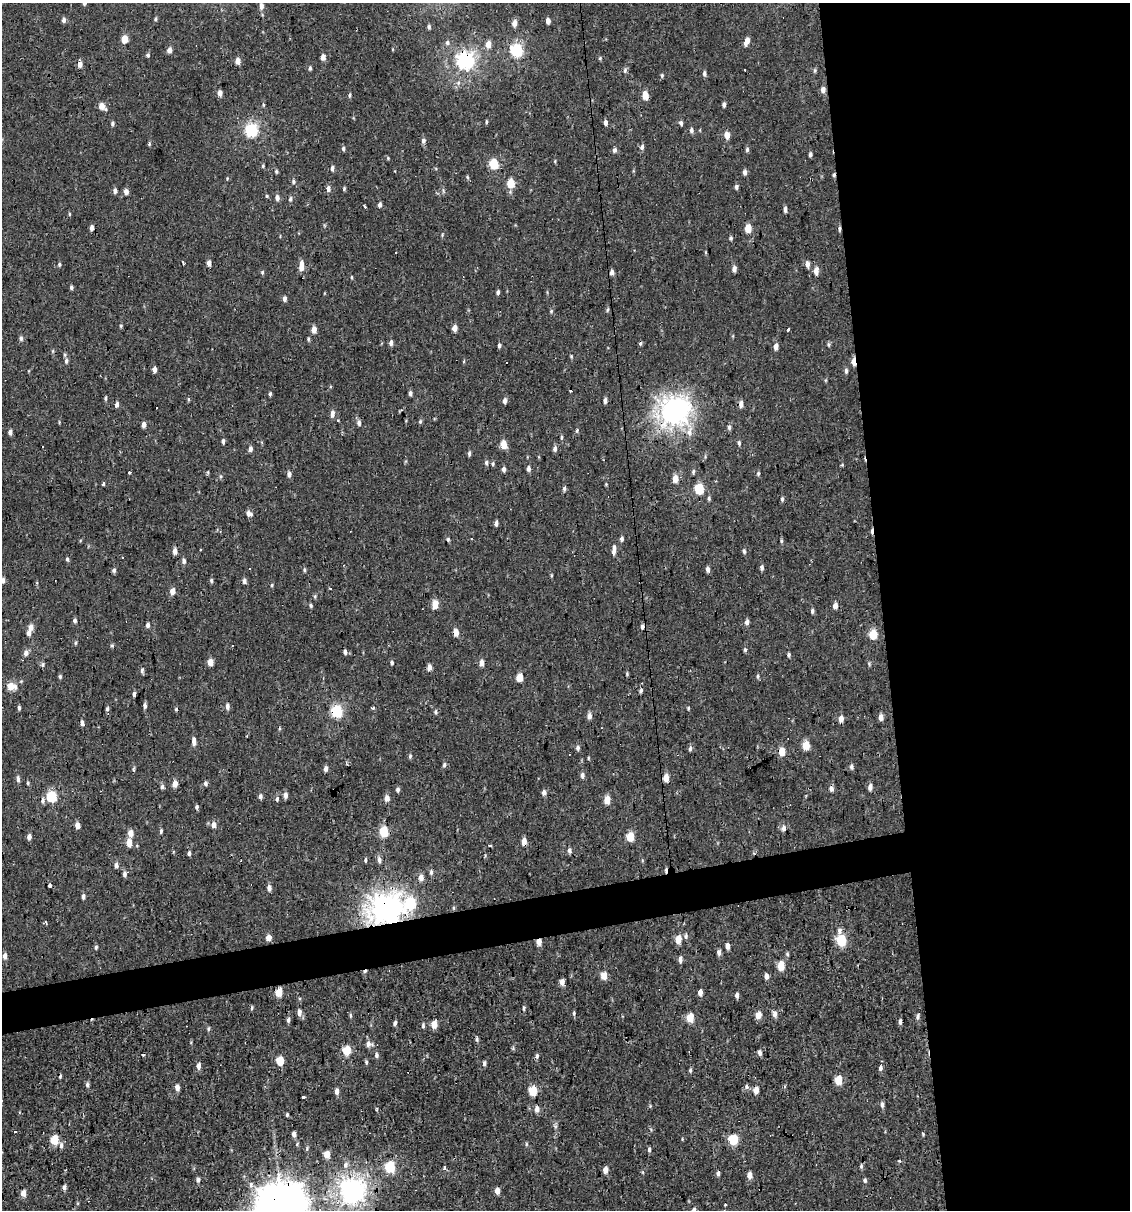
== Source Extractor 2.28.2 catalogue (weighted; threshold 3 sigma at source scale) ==
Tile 8 of 4 x 4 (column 4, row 2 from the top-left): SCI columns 3405-4532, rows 2415-3622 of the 4599 x 4829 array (HDU 1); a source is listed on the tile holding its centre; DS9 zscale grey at full resolution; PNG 1132 x 1212 px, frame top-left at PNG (2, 3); no overlay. Shown black and unused: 25% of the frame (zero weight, under 2 of 3 exposures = <1% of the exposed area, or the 3 px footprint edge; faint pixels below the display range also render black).
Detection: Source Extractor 2.28.2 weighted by HDU 2 'WHT'; one run over the whole footprint, this tile lists its part. Background -2.67e-04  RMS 0.0035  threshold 0.0156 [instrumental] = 3 sigma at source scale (4.5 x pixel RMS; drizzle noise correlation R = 1.50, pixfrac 1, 0.0396/0.0396 arcsec/px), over >= 5 px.
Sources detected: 352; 17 cosmic-ray / hot-pixel residue — not listed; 2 inside a brighter listed object's ellipse — not listed separately; the other 333 listed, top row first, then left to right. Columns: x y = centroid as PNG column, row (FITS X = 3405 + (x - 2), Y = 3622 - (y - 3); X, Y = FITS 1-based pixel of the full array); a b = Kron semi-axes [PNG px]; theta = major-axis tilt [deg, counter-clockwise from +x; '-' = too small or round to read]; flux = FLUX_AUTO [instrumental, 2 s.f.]
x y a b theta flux
84 3 5 4 - 0.99
261 6 8 5 -88 1.4
156 19 5 4 - 0.56
64 20 6 5 - 1.1
548 21 5 4 - 1.3
514 23 7 5 77 1.8
429 27 5 4 - 0.73
124 39 5 4 - 5.7
746 41 8 4 64 3.1
447 43 6 6 - 0.91
488 44 6 5 - 3
169 50 5 4 - 1.8
516 50 6 6 - 43
148 55 5 5 - 0.59
323 57 5 4 - 2
238 61 6 5 - 2.5
465 61 7 7 - 98
80 64 6 4 90 2.4
310 68 6 4 82 0.61
625 70 7 5 76 0.71
745 70 3 3 - 0.54
704 73 6 4 -89 0.84
662 75 5 5 - 0.43
823 90 6 5 - 1.5
220 93 5 4 - 2
350 95 6 4 84 0.52
645 95 6 4 -87 5.3
724 104 5 4 - 0.82
263 105 5 3 - 0.36
102 106 7 5 -50 3.4
486 122 6 3 -83 0.4
605 122 5 4 - 1.1
112 123 5 4 - 0.69
681 123 6 5 - 0.76
251 130 6 5 - 49
691 130 6 4 -81 0.88
727 135 6 5 - 2.8
423 141 7 6 - 0.9
149 144 5 4 - 0.46
642 147 7 5 81 0.89
343 148 5 5 - 0.69
747 149 6 5 - 0.64
614 150 6 5 - 0.86
810 154 5 3 - 0.76
388 158 5 3 - 0.35
493 164 6 5 - 14
263 166 5 4 - 0.37
332 168 6 4 89 0.93
276 171 5 4 - 0.49
745 172 6 5 - 1.1
467 177 5 3 - 0.38
293 181 6 5 - 0.68
510 183 6 5 - 9.1
736 187 5 4 - 0.75
328 189 6 5 - 1.3
344 189 5 3 - 0.43
115 191 6 5 - 1
126 192 5 5 - 1.7
267 196 4 4 - 0.35
277 198 6 5 - 1.4
290 199 6 5 - 0.72
380 205 5 4 - 0.94
365 206 3 3 - 2
785 209 6 4 -86 1
69 214 5 3 - 0.34
91 228 5 4 - 1.5
748 228 6 5 - 5.5
839 229 6 4 87 0.58
731 238 5 4 - 0.56
183 263 4 2 - 0.94
209 263 5 4 - 1.7
59 264 6 3 -90 0.56
807 264 7 5 -74 1.7
301 266 10 5 85 3.1
734 269 6 5 - 1.4
816 271 8 5 87 2.1
262 272 5 4 - 0.49
612 272 5 4 - 1.3
351 277 5 3 - 0.29
71 287 5 4 - 0.68
498 292 5 4 - 0.7
284 298 6 4 89 1
607 310 6 3 70 0.43
551 311 5 4 - 0.4
121 326 5 4 - 0.4
455 328 5 4 - 2.4
788 329 3 3 - 0.56
314 330 5 4 - 2.9
21 338 6 5 - 0.77
391 343 6 5 - 1.1
828 344 6 4 84 0.53
499 345 5 4 - 0.62
776 346 6 5 - 1.9
571 356 5 4 - 0.35
66 361 7 5 -88 0.86
464 361 5 3 - 0.29
853 361 7 4 -90 4
154 369 5 4 - 1.6
846 371 6 4 85 0.83
410 393 5 4 - 0.84
270 394 5 3 - 0.52
105 398 6 4 -86 0.48
605 400 5 4 - 1
505 401 7 5 82 1.1
117 404 5 3 - 1.2
741 404 6 5 - 1.8
674 411 10 9 - 270
332 414 6 5 - 1.8
420 421 6 4 70 0.49
359 423 7 5 -88 1
143 424 5 4 - 1.8
729 427 7 5 -89 0.73
577 431 7 3 81 0.47
10 432 5 4 - 1.2
689 432 14 8 74 3
561 437 6 3 82 0.46
223 441 5 4 - 0.83
739 443 6 4 -83 0.68
503 444 6 5 - 5.1
555 448 7 5 88 1.1
250 449 6 4 84 1.1
469 454 6 4 87 0.69
486 463 6 4 80 0.65
493 464 6 5 - 0.57
528 468 6 4 90 1
504 469 6 4 -87 0.93
693 471 6 4 85 0.57
129 472 3 3 - 1.5
289 474 7 5 87 1.1
758 474 6 4 76 0.52
675 479 6 5 - 3.3
103 484 4 3 - 6.2
564 488 6 4 88 0.68
699 489 6 5 - 19
709 498 7 4 84 0.57
782 499 6 4 81 0.61
249 513 8 6 -30 1.3
496 523 5 4 - 1
448 539 5 4 - 0.46
622 539 5 4 - 0.85
781 541 6 4 -83 0.45
200 550 3 3 - 1
614 550 12 4 85 1.6
175 551 5 4 - 2
744 551 7 4 -75 0.65
122 558 3 3 - 0.64
67 559 6 4 -75 0.54
184 561 6 5 - 0.91
762 567 6 4 -90 0.85
708 569 7 5 -83 0.98
114 570 5 4 - 0.78
304 570 5 4 - 0.51
2 580 6 6 - 1.2
211 580 6 4 -89 0.57
244 581 6 4 84 1.1
272 585 4 4 - 0.42
172 591 5 4 - 2.9
435 604 6 4 84 5.9
311 605 5 4 - 0.49
835 606 6 5 - 1.9
812 611 6 4 -85 0.73
75 621 5 5 - 0.71
747 622 6 5 - 1.2
148 625 6 5 - 0.9
31 627 7 5 -90 1.9
455 632 5 4 - 4.1
873 634 6 5 - 10
75 643 5 3 - 0.4
112 645 5 4 - 0.44
745 650 5 4 - 0.54
345 652 5 3 - 0.87
26 653 7 5 65 1.5
789 655 5 4 - 0.65
210 662 5 4 - 3.6
392 663 5 4 - 0.61
481 663 6 4 83 2
43 665 6 5 - 0.65
429 667 4 4 - 2.6
142 671 6 5 - 0.69
627 674 5 4 - 0.38
60 676 5 4 - 0.54
758 676 7 4 -83 0.48
519 677 5 4 - 7.4
11 686 7 5 -6 5.6
641 690 6 4 62 0.63
134 694 4 3 - 0.89
145 706 5 4 - 1.1
227 706 7 5 90 1.2
19 708 6 4 -88 0.59
373 708 3 3 - 0.86
688 708 5 3 - 0.34
107 709 5 4 - 0.66
336 711 6 5 - 31
435 712 5 4 - 0.57
589 716 6 5 - 1.6
881 717 5 4 - 2.1
841 719 6 5 - 2.1
82 723 5 3 - 1.1
194 741 10 4 -86 1.4
806 745 6 5 - 8.2
578 748 6 5 - 0.8
690 748 6 4 80 0.86
781 751 6 5 - 5
410 756 6 4 87 0.54
588 758 5 3 - 0.3
851 767 7 5 -78 0.79
133 769 7 3 62 0.48
326 769 5 4 - 1.4
582 775 7 5 86 0.97
666 778 6 5 - 3.5
18 779 7 4 -89 1
205 783 6 5 - 0.75
175 784 6 5 - 2.7
162 787 6 5 - 0.77
870 787 7 5 87 1.4
831 788 5 4 - 1.9
398 790 6 4 75 0.74
544 792 6 5 - 1.1
285 795 6 5 - 1.3
51 796 6 5 - 22
260 796 6 4 -89 0.83
387 798 6 5 - 2.2
277 799 7 4 81 0.63
43 800 8 5 87 1
607 800 6 4 83 4.7
197 807 5 4 - 0.69
77 825 5 4 - 2.1
214 825 6 6 - 1.8
783 828 8 6 84 1.3
161 831 5 4 - 0.56
384 831 6 5 - 16
130 833 6 5 - 3
630 836 6 5 - 9.2
29 837 5 4 - 1.6
524 841 6 4 90 2.7
129 843 6 5 - 3.6
490 846 3 2 - 0.6
569 850 7 5 -88 0.92
189 853 4 4 - 0.99
365 860 6 4 89 0.5
379 860 9 5 -85 1.2
116 865 5 4 - 1.4
431 872 7 5 90 0.8
125 874 8 5 42 1.1
421 878 6 5 - 2.1
50 885 4 3 - 1.1
269 888 6 5 - 1.3
83 896 5 4 - 0.87
410 903 8 7 - 25
454 908 6 4 -90 0.4
385 910 11 10 - 330
45 922 3 3 - 0.51
839 931 7 5 80 1.2
686 936 7 5 44 0.82
268 937 5 5 - 2.4
678 939 6 4 78 5.4
841 940 6 5 - 20
539 942 5 4 - 2.8
727 946 5 4 - 1.7
96 947 5 4 - 0.56
719 952 6 4 -86 1.2
787 954 5 5 - 0.51
5 956 6 5 - 1.3
680 959 6 4 83 1.4
781 966 6 4 83 7.3
604 976 5 4 - 5.2
766 976 6 4 -86 1.6
562 982 5 4 - 2.3
279 992 6 4 79 6.1
700 992 6 4 79 1.5
737 995 6 4 -88 1
252 1008 6 3 82 0.44
524 1008 6 4 76 0.53
299 1012 9 5 87 1.3
574 1013 6 4 79 0.55
775 1014 8 5 -88 1.4
758 1015 5 4 - 4.2
350 1016 6 3 -90 0.42
918 1017 7 5 77 0.83
690 1018 6 5 - 6.7
288 1020 6 4 90 0.73
900 1022 7 4 87 0.84
395 1023 5 4 - 0.81
434 1025 5 4 - 4.8
423 1026 7 4 84 0.57
208 1029 6 4 88 0.47
369 1044 9 6 -11 1.5
513 1048 6 4 49 0.43
347 1051 6 5 - 10
760 1053 6 4 -81 0.99
143 1054 3 3 - 0.78
376 1055 7 5 90 0.75
537 1056 7 5 88 0.65
280 1061 5 4 - 9.3
366 1062 5 4 - 0.49
484 1063 6 4 81 0.81
199 1066 6 4 -83 1.7
880 1068 7 5 78 0.89
690 1070 6 4 88 0.52
60 1076 3 2 - 0.41
838 1080 6 4 80 8.7
87 1085 6 5 - 0.76
747 1087 6 6 - 0.85
177 1088 6 5 - 1.6
756 1090 6 5 - 2.6
337 1091 6 4 85 1.5
533 1091 6 5 - 12
304 1097 3 3 - 2.6
882 1104 7 5 -86 0.98
537 1109 7 6 - 1.4
287 1115 4 3 - 0.4
294 1134 4 4 - 1.2
923 1134 4 3 - 0.35
54 1140 6 5 - 10
733 1140 6 5 - 18
526 1144 6 4 89 0.4
61 1145 8 5 -86 1.2
649 1150 6 3 90 0.69
327 1155 5 4 - 3.9
346 1165 9 6 67 1.3
861 1166 6 4 89 0.6
390 1167 6 5 - 21
444 1168 4 3 - 1.3
605 1170 5 4 - 2.4
718 1174 6 5 - 0.8
749 1175 7 5 87 2.1
198 1180 6 5 - 0.81
865 1180 6 5 - 0.61
64 1188 5 4 - 1.2
497 1191 6 5 - 2.1
352 1192 9 9 - 200
23 1193 6 4 77 2.6
282 1209 17 16 - 1000
Overlapping masked pixels (flux is a lower limit): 9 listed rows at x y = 465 61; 839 229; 853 361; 674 411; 455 632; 336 711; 385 910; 539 942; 282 1209
Isophote crosses this tile's border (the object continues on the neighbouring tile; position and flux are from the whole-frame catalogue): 3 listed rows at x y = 84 3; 2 580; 282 1209
Unlisted compact peaks at least as high as the median listed source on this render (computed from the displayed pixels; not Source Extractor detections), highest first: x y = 444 765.